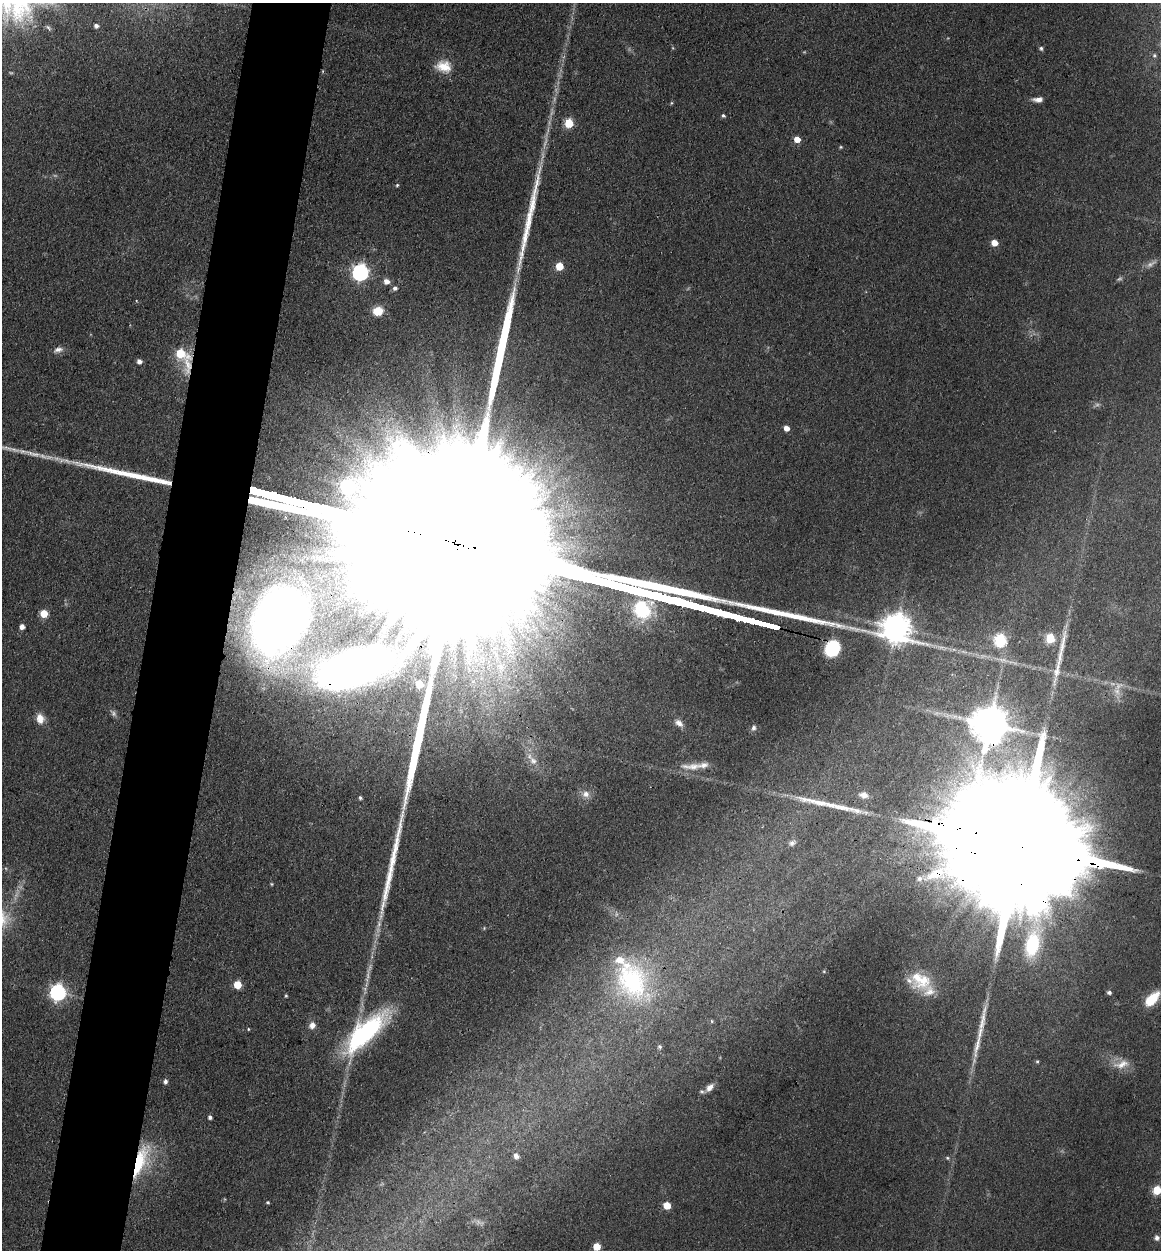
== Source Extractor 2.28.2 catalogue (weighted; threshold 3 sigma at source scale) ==
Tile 7 of 4 x 4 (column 3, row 2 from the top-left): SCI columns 2577-3735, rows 2516-3763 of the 5198 x 5223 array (HDU 1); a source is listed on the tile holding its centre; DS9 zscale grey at full resolution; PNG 1163 x 1252 px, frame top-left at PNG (2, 3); no overlay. Shown black and unused: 7% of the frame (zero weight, under 3 of 4 exposures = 3% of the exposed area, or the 3 px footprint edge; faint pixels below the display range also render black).
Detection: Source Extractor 2.28.2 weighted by HDU 2 'WHT'; one run over the whole footprint, this tile lists its part. Background 0.0721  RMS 0.0069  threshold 0.0309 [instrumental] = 3 sigma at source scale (4.5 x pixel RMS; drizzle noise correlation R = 1.50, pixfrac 1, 0.05/0.05 arcsec/px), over >= 5 px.
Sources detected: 103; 8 too faint to see at this stretch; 3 inside a brighter object's white glare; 7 long thin detections or spike segments (spike, bleed or trail) — not listed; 7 inside a brighter listed object's ellipse — not listed separately; the other 78 listed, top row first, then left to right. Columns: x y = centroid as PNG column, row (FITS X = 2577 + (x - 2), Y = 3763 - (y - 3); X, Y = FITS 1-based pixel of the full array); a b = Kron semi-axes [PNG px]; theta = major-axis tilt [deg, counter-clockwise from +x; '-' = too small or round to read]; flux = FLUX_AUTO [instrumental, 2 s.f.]
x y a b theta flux
96 26 4 4 - 2.5
673 48 6 4 -71 0.7
1041 48 5 5 - 1.5
1154 55 7 6 - 1.6
444 66 19 14 -9 13
323 71 5 3 - 0.59
1038 99 11 6 2 4.3
671 103 5 3 - 0.75
723 116 5 4 - 1.3
569 123 5 5 - 34
797 139 5 5 - 9.4
841 147 5 4 - 0.79
397 185 4 4 - 0.95
994 243 5 5 - 9.2
559 266 5 5 - 20
360 272 7 7 - 220
386 281 6 6 - 4.9
395 288 6 5 - 2.3
378 311 9 8 - 13
58 350 13 7 14 4
181 355 21 8 -60 37
139 361 5 5 - 3.5
786 428 5 5 - 4.6
32 454 33 7 -12 13
348 486 7 7 - 96
44 614 5 5 - 20
278 621 53 38 61 430
22 627 4 4 - 4.6
1050 638 6 5 - 36
1000 640 6 6 - 83
1062 644 46 8 79 17
832 648 12 10 62 56
354 668 76 31 16 410
500 668 19 11 -69 13
419 684 5 5 - 20
1117 691 14 9 -80 7.4
113 713 9 7 -70 2.3
40 719 12 9 -79 7.3
679 723 12 7 -38 4.4
989 724 71 23 -59 2500
753 728 8 6 81 2.1
533 761 13 9 -49 5.7
692 766 34 10 1 11
586 794 9 8 - 5
864 795 12 7 -12 4.6
360 798 4 3 - 1.3
792 843 10 7 22 2.6
1023 846 84 24 -15 84000
272 884 4 4 - 0.77
379 924 13 6 79 4.4
484 928 4 4 - 0.74
824 971 4 4 - 0.66
632 980 59 40 -63 99
923 981 25 14 40 16
237 985 5 5 - 19
58 992 7 7 - 230
1109 992 5 4 - 2
286 996 5 4 - 0.88
1152 999 19 10 46 18
712 1021 5 4 - 0.79
982 1021 52 7 78 15
312 1025 9 8 - 4.3
248 1029 4 3 - 0.71
365 1032 60 20 43 100
660 1047 5 5 - 1.5
1037 1061 5 4 - 0.91
1121 1064 25 12 15 11
165 1081 6 5 - 1.9
710 1087 12 7 43 4.6
210 1117 4 4 - 2.3
516 1156 6 5 - 3.9
947 1158 6 4 -22 1.2
140 1161 44 15 68 46
1157 1190 5 5 - 27
268 1202 4 4 - 1
667 1205 5 5 - 16
1157 1238 6 6 - 2.9
597 1247 5 5 - 16
Overlapping masked pixels (flux is a lower limit): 7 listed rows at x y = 181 355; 278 621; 832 648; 354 668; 989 724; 1023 846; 140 1161
Isophote crosses this tile's border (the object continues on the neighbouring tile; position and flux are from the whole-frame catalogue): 1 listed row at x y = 1157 1190